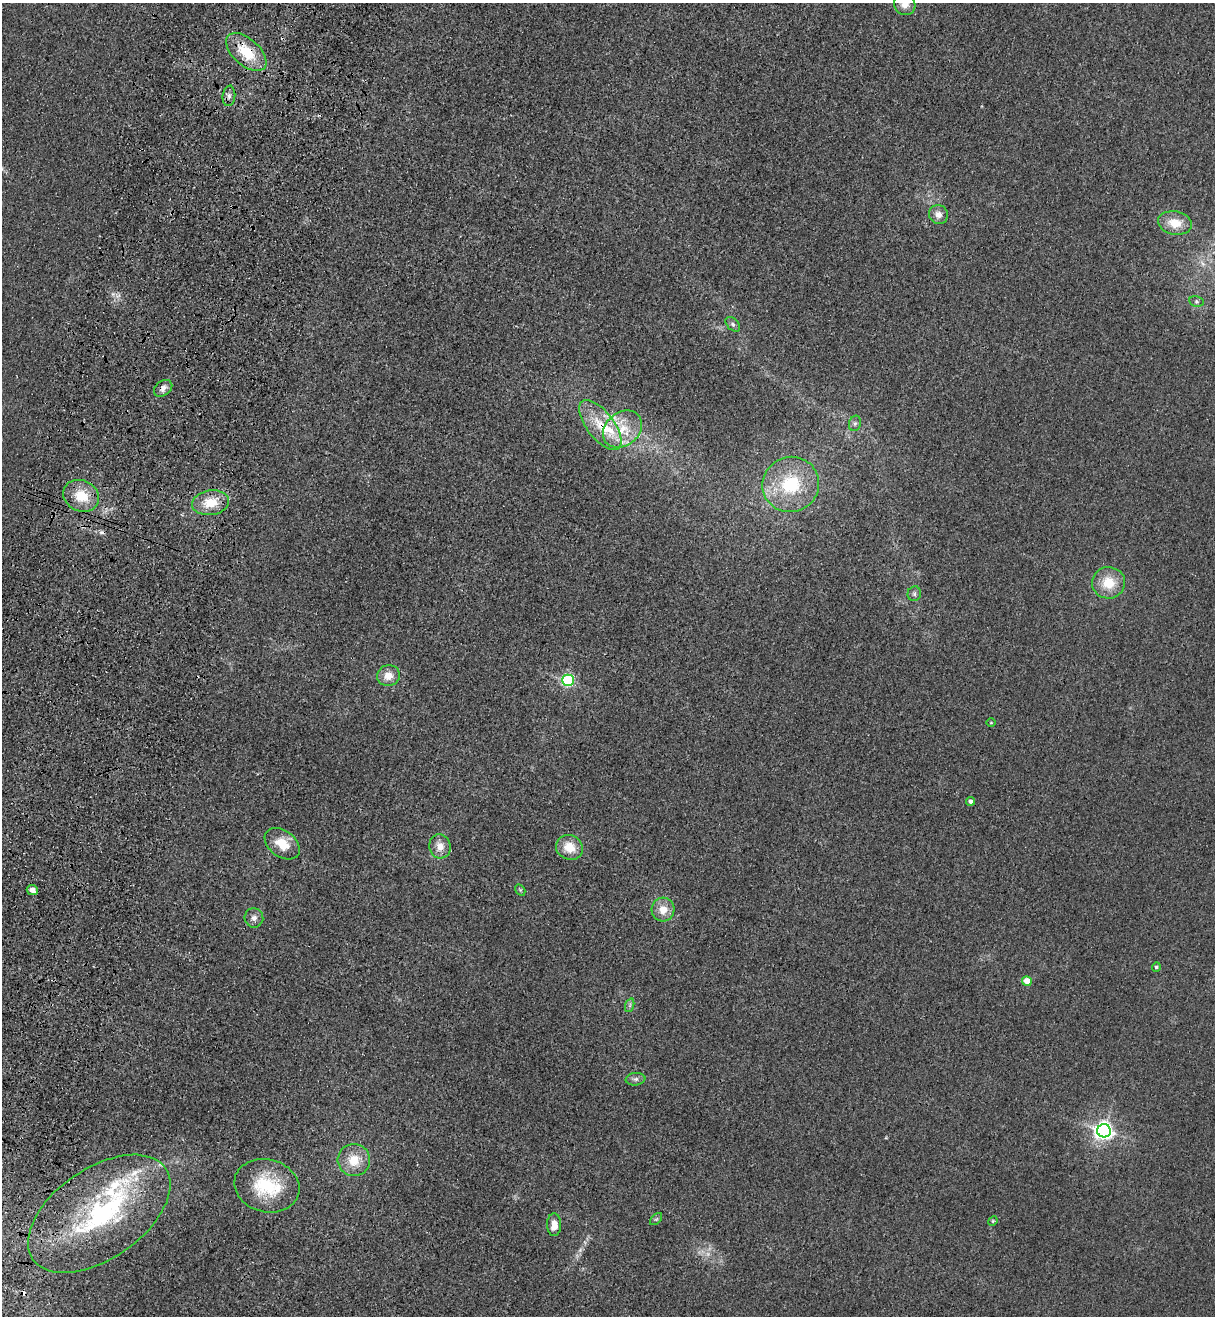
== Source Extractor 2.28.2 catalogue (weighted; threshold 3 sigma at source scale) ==
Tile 7 of 4 x 4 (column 3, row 2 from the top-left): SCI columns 2795-4007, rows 2672-3985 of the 5463 x 5344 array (HDU 1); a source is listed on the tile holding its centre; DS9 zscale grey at full resolution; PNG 1217 x 1318 px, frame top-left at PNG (2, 3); each listed source drawn as its Kron ellipse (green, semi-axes under 4 px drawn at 4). Shown black and unused: <1% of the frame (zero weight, under 3 of 4 exposures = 6% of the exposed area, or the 3 px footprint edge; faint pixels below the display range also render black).
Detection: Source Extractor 2.28.2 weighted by HDU 2 'WHT'; one run over the whole footprint, this tile lists its part. Background 0.0139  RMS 0.0055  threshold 0.0247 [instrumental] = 3 sigma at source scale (4.5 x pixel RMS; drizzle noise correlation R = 1.50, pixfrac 1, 0.05/0.05 arcsec/px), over >= 5 px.
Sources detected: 50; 2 too faint to see at this stretch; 1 inside a brighter object's white glare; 2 cosmic-ray / hot-pixel residue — neither listed nor drawn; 7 inside a brighter listed object's ellipse — not listed separately; the other 38 listed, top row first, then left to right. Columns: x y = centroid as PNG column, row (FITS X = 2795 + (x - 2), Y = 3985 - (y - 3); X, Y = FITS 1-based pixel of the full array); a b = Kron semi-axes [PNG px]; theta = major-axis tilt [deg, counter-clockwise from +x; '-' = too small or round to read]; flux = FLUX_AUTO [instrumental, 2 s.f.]
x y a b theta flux
905 4 11 10 - 5.1
246 52 24 13 -42 20
229 96 10 6 84 2.3
938 214 10 9 - 3.7
1175 223 17 11 -11 11
1196 301 7 5 -7 1.1
733 324 9 5 -45 1.6
163 388 10 7 37 3
855 423 8 6 73 1.5
600 425 30 13 -52 17
622 429 21 16 38 16
791 484 28 27 - 35
81 496 18 15 -26 15
211 503 18 12 8 13
1109 583 16 16 - 14
914 594 7 6 - 1.5
388 676 11 10 - 7
568 680 6 5 - 97
991 723 5 3 - 0.49
970 801 4 4 - 2
282 844 19 13 -36 11
440 846 12 10 -76 5.9
569 847 14 12 -26 10
32 890 5 5 - 3.5
520 890 6 4 -59 0.73
663 909 12 11 - 7.1
254 918 10 9 - 3
1156 967 4 4 - 1.1
1027 981 5 4 - 10
630 1005 7 4 72 1.2
636 1079 10 6 6 1.9
1104 1131 7 6 - 290
354 1160 16 16 - 12
267 1186 33 26 -14 33
99 1214 80 45 35 97
656 1219 7 4 44 0.97
993 1221 5 4 - 0.63
554 1225 11 7 -90 6.3
Overlapping masked pixels (flux is a lower limit): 3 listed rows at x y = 246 52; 163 388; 600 425
Isophote crosses this tile's border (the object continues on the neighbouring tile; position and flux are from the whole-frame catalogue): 1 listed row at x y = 905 4